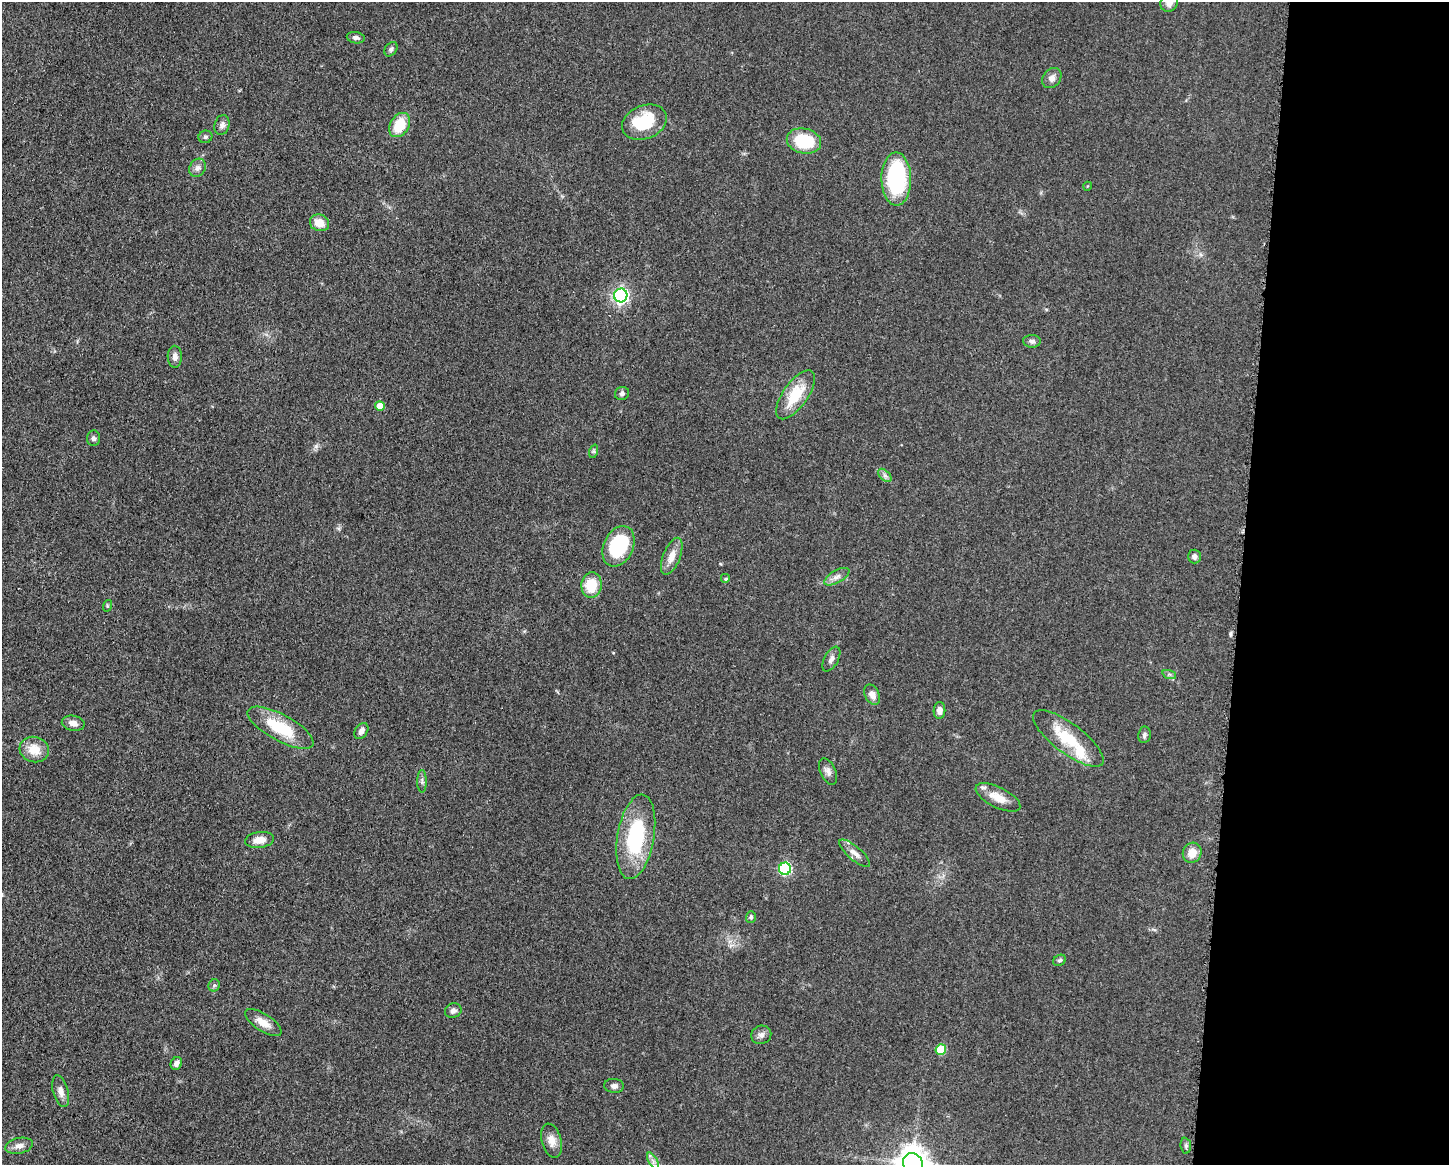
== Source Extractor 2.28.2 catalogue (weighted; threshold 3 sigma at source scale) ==
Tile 9 of 3 x 4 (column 3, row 3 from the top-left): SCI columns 3125-4571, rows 1167-2329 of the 4682 x 4655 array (HDU 1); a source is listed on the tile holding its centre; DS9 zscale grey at full resolution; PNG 1451 x 1167 px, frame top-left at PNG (2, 2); each listed source drawn as its Kron ellipse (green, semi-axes under 4 px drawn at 4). Shown black and unused: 14% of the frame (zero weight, under 3 of 5 exposures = <1% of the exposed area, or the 3 px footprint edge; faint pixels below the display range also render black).
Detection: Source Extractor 2.28.2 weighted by HDU 2 'WHT'; one run over the whole footprint, this tile lists its part. Background 0.0601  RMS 0.0056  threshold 0.0251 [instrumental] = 3 sigma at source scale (4.5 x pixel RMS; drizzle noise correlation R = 1.50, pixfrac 1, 0.05/0.05 arcsec/px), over >= 5 px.
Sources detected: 64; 2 inside a brighter listed object's ellipse — not listed separately; the other 62 listed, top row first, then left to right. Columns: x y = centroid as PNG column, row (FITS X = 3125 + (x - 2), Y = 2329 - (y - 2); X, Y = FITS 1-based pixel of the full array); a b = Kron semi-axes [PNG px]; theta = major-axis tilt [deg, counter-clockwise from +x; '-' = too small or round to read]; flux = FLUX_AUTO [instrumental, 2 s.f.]
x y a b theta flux
1169 3 9 8 - 3.7
356 38 9 5 -10 1.9
391 49 8 5 53 1.4
1052 78 11 8 51 2.9
644 122 23 16 22 28
222 125 10 7 75 2.2
400 125 13 9 59 16
205 137 7 6 - 1.2
804 141 17 12 -12 25
198 168 9 7 59 2.3
896 179 27 15 -90 61
1088 186 4 3 - 0.39
319 223 10 8 -19 7.2
621 295 7 6 - 150
1032 341 9 6 -4 1.8
175 357 11 7 -89 2.9
622 393 7 6 - 1.5
796 395 29 12 55 18
380 406 5 5 - 6.9
94 438 8 6 -87 1.5
594 451 7 4 72 0.98
885 475 8 5 -44 1.5
618 546 21 14 65 39
672 556 19 8 68 6.2
1194 556 7 6 - 2
837 577 14 6 30 2.9
726 579 5 5 - 0.84
592 585 12 10 84 14
107 606 6 4 72 0.62
831 659 13 7 61 2.4
1169 674 7 4 -18 1.1
872 695 10 7 -63 3.7
939 710 8 6 88 3.1
73 723 11 7 -11 3.6
280 728 37 13 -28 26
361 731 9 6 56 2.7
1144 735 8 6 81 1.4
1068 738 43 15 -37 24
34 750 15 12 -15 9.5
828 771 14 7 -65 2.7
422 781 11 4 90 1.6
998 797 24 10 -26 7.9
636 837 43 18 80 46
260 840 14 8 7 5.7
855 853 19 6 -40 3.6
1192 853 10 9 - 7
785 869 6 6 - 63
751 917 6 5 - 1
1060 960 7 5 29 1.2
214 985 6 5 - 1
453 1011 8 7 - 2
263 1023 21 8 -33 6.6
761 1035 10 9 - 2.5
941 1049 5 5 - 20
176 1063 7 5 60 2.1
614 1086 10 7 -5 2.3
61 1091 16 7 -75 3.8
552 1141 17 10 -75 5.3
19 1146 14 8 12 3.4
1186 1146 8 5 -84 1.2
653 1161 9 4 -58 1.7
913 1164 11 9 -60 1100
Isophote crosses this tile's border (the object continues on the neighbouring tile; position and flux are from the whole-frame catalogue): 2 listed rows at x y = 1169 3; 913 1164